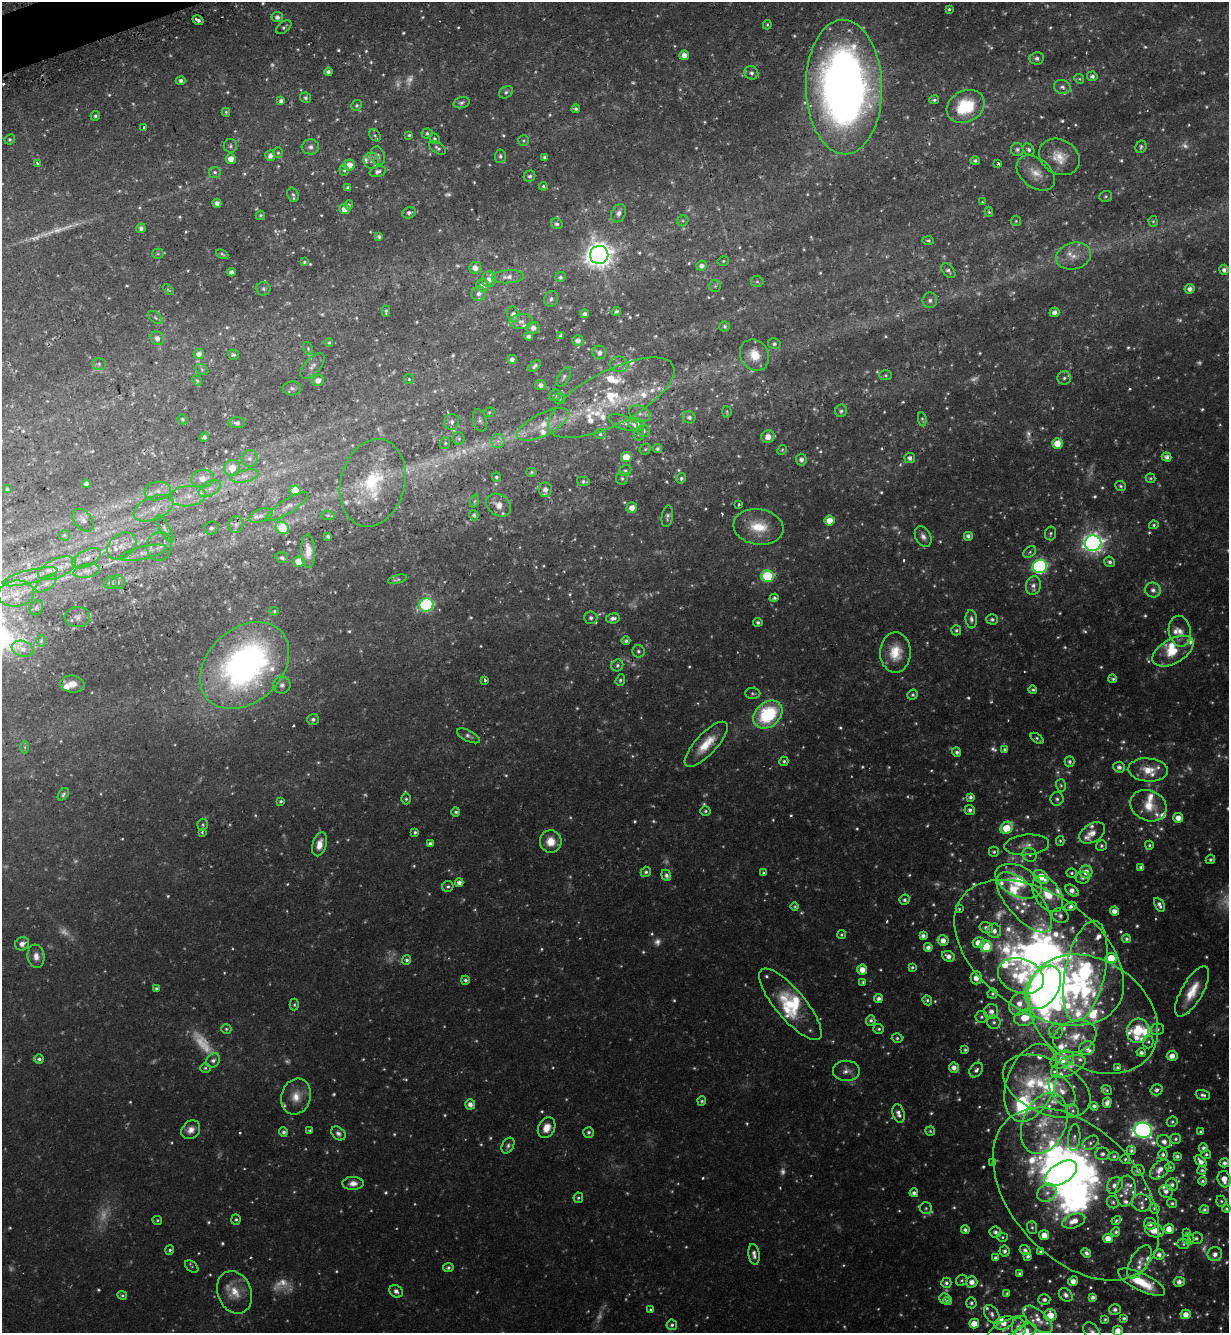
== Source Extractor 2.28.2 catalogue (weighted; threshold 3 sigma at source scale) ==
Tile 11 of 4 x 4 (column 3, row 3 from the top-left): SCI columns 2624-3850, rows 1368-2698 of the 5375 x 5396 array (HDU 1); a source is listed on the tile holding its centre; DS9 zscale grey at full resolution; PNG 1231 x 1335 px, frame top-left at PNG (2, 2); each listed source drawn as its Kron ellipse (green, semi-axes under 4 px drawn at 4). Shown black and unused: <1% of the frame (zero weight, under 2 of 3 exposures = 5% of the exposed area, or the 3 px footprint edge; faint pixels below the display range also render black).
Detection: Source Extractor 2.28.2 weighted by HDU 2 'WHT'; one run over the whole footprint, this tile lists its part. Background 0.0556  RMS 0.0048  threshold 0.0216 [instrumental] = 3 sigma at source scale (4.5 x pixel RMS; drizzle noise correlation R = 1.50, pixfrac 1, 0.05/0.05 arcsec/px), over >= 5 px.
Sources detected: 1033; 242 too faint to see at this stretch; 8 inside a brighter object's white glare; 4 cosmic-ray / hot-pixel residue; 1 long thin detection or spike segment (spike, bleed or trail) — neither listed nor drawn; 83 inside a brighter listed object's ellipse — not listed separately; of the other 695, all 500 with FLUX_AUTO >= 0.7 (the completeness limit of this list) listed and drawn (195 fainter detections not listed), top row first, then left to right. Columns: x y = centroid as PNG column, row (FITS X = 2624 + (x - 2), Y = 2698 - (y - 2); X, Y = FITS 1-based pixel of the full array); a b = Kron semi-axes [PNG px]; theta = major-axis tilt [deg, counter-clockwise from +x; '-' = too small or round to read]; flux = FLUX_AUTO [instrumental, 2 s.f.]
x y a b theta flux
949 9 4 4 - 0.94
277 17 5 5 - 2
198 20 6 3 -30 2.4
767 25 4 3 - 0.71
284 27 9 5 40 1.1
684 55 5 4 - 3.7
1037 58 7 6 - 1.8
328 72 4 4 - 1.5
751 73 7 6 - 1.7
1092 76 5 5 - 1.5
1079 79 5 4 - 0.7
181 80 5 4 - 1.5
844 87 67 38 -89 420
1062 87 8 7 - 1.9
506 92 7 5 29 1.2
305 98 6 5 - 1.1
934 100 5 4 - 1
281 101 4 4 - 1.6
461 103 8 5 17 1.2
357 105 5 5 - 0.87
966 106 20 15 27 26
576 109 4 4 - 1.2
226 112 4 4 - 0.75
95 116 5 4 - 0.96
144 127 3 3 - 0.77
427 133 5 5 - 1.1
375 135 7 5 -52 0.81
409 135 4 3 - 0.7
10 139 5 5 - 0.88
434 139 5 4 - 0.78
524 140 5 5 - 0.76
230 146 7 6 - 1.1
310 147 8 7 - 2.1
1141 147 6 5 - 0.98
437 148 9 5 -34 1.3
1017 149 6 6 - 1.5
1028 149 6 5 - 1.2
278 153 5 4 - 0.79
270 156 5 5 - 2.4
378 156 9 7 -74 1.9
500 156 7 5 86 1.1
545 157 3 3 - 1.2
1059 157 21 17 -30 9.7
231 159 5 5 - 4.1
371 161 8 7 - 2
975 161 5 4 - 1.2
37 163 3 3 - 1.3
998 163 4 3 - 2.2
349 165 5 5 - 6
344 170 5 4 - 0.75
215 172 5 5 - 1.1
378 172 8 5 17 1.8
1036 173 21 14 -39 7.3
530 176 6 5 - 1.2
543 186 4 4 - 0.81
348 188 4 3 - 1.1
293 195 7 5 -71 1.1
1106 196 6 5 - 0.88
982 202 3 3 - 0.71
217 203 4 4 - 2
349 205 5 4 - 1
345 209 5 5 - 4.7
989 212 5 4 - 0.77
409 213 7 5 21 1.4
619 213 9 7 65 2.1
260 215 5 4 - 0.89
683 221 6 5 - 0.74
1016 221 5 5 - 0.72
1153 221 5 4 - 0.73
557 224 6 5 - 1.2
141 228 5 4 - 1.6
379 237 4 3 - 1.2
928 240 6 4 -1 0.93
158 254 5 5 - 0.72
222 254 6 3 -25 0.78
599 255 9 9 - 590
1073 256 18 13 16 6.9
723 261 6 4 15 0.7
304 262 4 3 - 0.81
702 266 5 5 - 2.3
475 268 6 5 - 3.7
1224 270 5 5 - 1.8
948 271 8 5 -49 1.5
231 272 4 4 - 1.8
508 277 16 6 4 3
560 277 5 5 - 1.1
489 279 8 7 - 3
757 281 6 5 - 1
483 285 6 6 - 3.4
715 286 6 6 - 0.82
263 289 7 7 - 1.2
1190 289 5 5 - 2.3
168 290 7 4 -43 0.79
479 294 7 7 - 2.3
551 299 8 6 64 1.4
930 300 8 7 - 1.9
386 311 5 3 - 0.87
616 311 4 4 - 1.1
1054 312 5 4 - 2.5
513 314 8 6 -68 2.3
585 314 4 4 - 1.8
155 317 8 5 -42 1
521 321 11 7 7 2.5
725 326 5 5 - 0.82
533 328 6 6 - 2.6
529 336 4 4 - 1.6
561 336 3 3 - 1.2
157 338 7 6 - 2.3
578 340 5 5 - 2.5
329 342 4 4 - 0.74
774 344 6 5 - 1.1
308 349 7 4 -65 0.78
599 353 7 6 - 2.1
199 354 5 5 - 2.6
233 355 5 5 - 0.99
754 355 16 14 -59 9.1
512 359 4 4 - 2.3
99 364 7 5 1 1
619 364 9 8 - 2.3
313 366 16 7 48 2.7
535 366 7 4 39 1.3
202 369 7 5 -30 0.83
885 375 6 5 - 0.93
564 377 11 5 59 1.5
1064 378 7 6 - 1.5
409 379 5 4 - 0.88
318 380 6 5 - 3.2
197 381 5 4 - 0.71
540 385 5 5 - 2.4
292 388 9 7 4 1.6
555 395 6 5 - 1.5
611 398 70 27 28 50
560 399 5 5 - 0.71
841 411 6 6 - 1.1
489 412 5 4 - 0.75
727 412 5 5 - 0.74
640 414 11 7 -23 2.6
689 417 6 6 - 1.6
182 419 5 4 - 0.82
922 419 7 3 -81 0.76
480 420 11 6 -75 1.6
452 422 8 7 - 2.1
237 423 8 5 -3 1.6
623 423 16 6 -22 2.3
543 424 28 11 27 11
636 425 8 6 -17 4.9
644 431 6 6 - 1.2
600 434 6 5 - 0.97
639 435 6 5 - 0.81
204 437 5 4 - 1.3
768 437 6 6 - 4.8
459 438 6 5 - 0.96
498 441 7 6 - 2
445 443 6 5 - 0.81
1057 443 5 5 - 8.2
645 449 6 5 - 0.75
658 449 4 3 - 1.1
782 450 5 4 - 0.76
626 457 5 5 - 8.2
1167 457 5 4 - 1.9
910 458 5 5 - 2
250 459 8 8 - 2
801 460 6 5 - 1.8
232 468 8 7 - 6.4
625 471 6 5 - 0.83
531 472 5 4 - 0.73
245 476 14 6 13 3.3
496 477 5 4 - 0.98
622 478 6 6 - 1.1
681 478 5 4 - 1.1
1150 478 5 4 - 0.75
203 479 11 8 7 5
583 481 6 4 -11 0.94
373 483 44 32 75 39
86 484 4 4 - 1.6
1121 486 5 5 - 0.84
210 488 12 6 28 3.3
7 489 3 3 - 0.76
545 490 7 6 - 2.7
158 491 13 9 8 4.1
295 491 5 5 - 14
188 496 18 10 5 7.5
474 501 7 4 70 0.89
739 504 3 3 - 0.7
499 505 13 10 -35 4.7
287 506 24 7 32 4.2
154 508 21 11 23 8.8
632 508 5 5 - 4.1
328 515 6 5 - 0.87
474 515 5 4 - 0.98
261 516 12 6 18 2.6
667 516 11 5 81 1.7
83 520 13 8 -48 2.8
829 520 5 5 - 6.6
236 525 8 7 - 1.9
1154 525 5 4 - 0.85
758 527 25 17 -9 15
211 528 7 6 - 1.4
282 528 7 6 - 17
165 529 15 5 -61 2.1
1050 533 7 5 78 0.99
64 535 5 5 - 0.83
328 536 3 3 - 0.92
968 536 5 5 - 1.7
923 537 11 7 -62 2.5
1093 543 8 7 - 300
122 546 16 11 39 6.1
159 546 15 12 80 5
308 551 17 7 -89 4.6
1030 552 7 5 38 0.96
143 553 24 6 13 4.8
87 558 15 8 28 3.7
282 558 6 5 - 1.3
299 562 5 5 - 10
1110 562 5 5 - 1.4
1040 566 7 6 - 110
57 568 20 9 23 6.4
87 571 13 6 9 2.8
767 576 6 6 - 37
30 577 28 7 14 6.1
397 579 10 4 14 1
118 582 7 7 - 1.1
46 583 12 6 37 2.2
110 583 7 6 - 1.4
1033 585 9 7 74 2.6
1153 590 8 7 - 2.4
16 593 18 13 8 9.2
774 598 5 4 - 0.99
426 605 7 6 - 79
36 608 8 6 63 1.1
274 611 4 4 - 0.7
77 617 13 10 2 2.9
591 618 6 6 - 1.5
613 618 7 5 9 2.1
971 619 9 5 -85 1.7
992 619 6 5 - 1.2
758 622 4 4 - 1.1
956 630 5 5 - 0.93
1180 631 15 11 -79 5.2
41 641 5 4 - 0.72
626 641 4 4 - 1.1
22 649 11 7 -17 2.6
638 651 6 6 - 1.3
1173 651 22 12 30 12
895 652 20 15 89 11
245 665 50 37 43 190
617 665 6 5 - 1.2
1113 679 4 3 - 0.79
485 680 4 3 - 1.1
620 680 6 4 71 0.98
72 684 12 8 -5 5.2
282 685 9 8 - 2.1
1033 690 4 4 - 0.86
753 693 7 5 -3 1
913 695 5 5 - 1
768 714 16 12 40 40
313 719 5 5 - 1.3
468 736 12 5 -27 1.7
1037 738 7 3 -36 0.97
706 744 29 10 47 12
25 747 6 4 -89 0.89
1004 749 4 4 - 0.8
957 752 4 4 - 1.4
784 761 4 4 - 0.9
1069 762 5 5 - 1.2
1119 767 6 5 - 2.1
1148 770 20 11 -4 9.2
1061 786 6 5 - 0.82
63 794 7 4 52 1
970 797 4 3 - 1.3
406 799 5 4 - 0.86
1057 799 7 6 - 1.4
281 801 4 3 - 0.82
1148 806 19 15 -25 10
970 810 5 5 - 1.6
705 811 5 5 - 0.86
456 812 5 4 - 0.97
1178 818 5 5 - 4.3
203 825 6 5 - 0.86
1007 828 7 5 50 17
202 832 4 3 - 0.97
415 832 4 4 - 0.97
1092 833 14 9 31 4.7
551 841 11 10 - 7.4
1060 841 5 4 - 0.73
319 844 12 7 74 5.1
430 844 4 4 - 1.6
1027 845 22 10 5 5.3
1149 845 4 4 - 0.83
1101 846 6 5 - 0.97
994 852 5 5 - 0.9
1030 855 7 6 - 1.6
1210 859 5 4 - 1
1141 867 4 3 - 1.1
646 872 5 5 - 1.2
763 872 4 4 - 0.75
1086 872 6 6 - 4.8
1072 873 5 4 - 0.92
666 875 6 5 - 1.7
1041 877 8 6 -41 12
1083 878 7 6 - 1.7
1019 881 25 15 -26 20
459 883 4 4 - 2.1
448 886 5 5 - 1.1
1072 891 7 5 -37 3
1048 894 20 12 -55 11
905 900 5 5 - 1.3
1024 902 37 16 -48 16
1159 905 8 4 -63 2.1
1071 906 6 4 17 1.7
795 907 4 4 - 0.72
959 909 3 3 - 0.7
1114 911 4 4 - 3.4
1060 916 8 7 - 2.3
986 928 7 5 -14 2.2
994 931 7 7 - 2.6
841 935 5 4 - 0.78
923 936 4 4 - 1.8
1126 939 4 4 - 0.97
943 940 5 5 - 3.4
979 943 6 5 - 5.8
22 944 7 6 - 3.1
986 946 6 5 - 19
928 947 4 4 - 2.1
1039 953 95 59 -35 320
36 956 11 8 -82 3.5
948 956 7 5 -26 2.9
1111 958 5 5 - 15
407 960 5 4 - 1.2
912 967 4 3 - 0.91
862 970 5 5 - 5
1085 971 51 20 78 77
1021 976 23 17 -20 23
976 978 6 5 - 4.5
465 980 4 4 - 1.2
863 982 4 4 - 0.89
1043 987 23 15 58 210
156 988 3 3 - 0.85
1192 991 28 10 60 12
993 994 5 5 - 0.93
878 998 4 4 - 1.6
927 1000 5 4 - 0.96
790 1004 45 15 -50 21
1019 1004 12 9 61 6.2
294 1005 6 4 -90 0.73
991 1011 7 7 - 2.8
1093 1014 71 53 -36 61
981 1017 6 6 - 1.1
1025 1018 10 8 13 9.8
871 1020 5 4 - 1.3
994 1022 7 6 - 1.5
226 1029 5 4 - 0.8
879 1029 5 5 - 0.97
1157 1029 7 5 15 1.4
1056 1031 7 7 - 2
1138 1031 12 11 - 28
1075 1037 22 16 17 11
897 1038 5 5 - 0.92
1148 1042 6 5 - 0.99
1087 1048 7 7 - 2.7
965 1050 3 3 - 0.9
1141 1052 4 4 - 1.6
1172 1056 5 5 - 4.1
39 1059 5 4 - 1.4
1062 1059 12 8 23 9.3
213 1060 8 6 46 2
1068 1066 18 9 25 4.8
954 1067 5 5 - 2.8
1117 1067 3 3 - 0.7
205 1068 5 4 - 0.75
976 1070 8 6 51 1.7
846 1071 13 10 0 3.5
1031 1083 40 24 69 27
1047 1086 47 27 -25 34
1107 1090 6 4 -40 0.71
1157 1090 6 5 - 2
1062 1091 17 10 -55 4.4
1203 1095 7 5 -18 1.6
296 1097 18 15 73 8.3
702 1101 4 4 - 0.83
1107 1103 5 4 - 2.2
470 1104 5 5 - 2.6
1094 1106 4 4 - 1.3
1073 1111 6 6 - 1
898 1113 9 5 -73 2.6
1172 1122 6 5 - 0.95
1044 1123 32 21 67 20
547 1128 11 8 64 5.2
191 1130 10 8 44 3.7
310 1130 3 3 - 0.94
1143 1130 8 7 - 210
930 1131 5 4 - 0.78
283 1132 4 4 - 1.4
589 1132 5 5 - 1.2
1200 1132 3 3 - 0.8
338 1133 8 6 -40 1.8
1074 1137 13 6 84 1.9
1176 1139 5 5 - 0.91
1164 1142 7 6 - 3
1090 1143 9 6 35 1.5
508 1146 8 5 60 1.5
1203 1148 5 4 - 1.6
1131 1150 5 4 - 1.2
1102 1154 7 6 - 1.9
1163 1154 5 4 - 1.4
1206 1154 5 4 - 1
1114 1156 5 4 - 0.87
1177 1156 4 3 - 1.4
1125 1159 5 4 - 0.73
1201 1161 7 4 -47 3
993 1163 3 3 - 0.79
1224 1163 5 4 - 1.7
1170 1167 4 4 - 0.72
1160 1169 12 7 44 4.3
1138 1170 6 5 - 1.9
1202 1170 4 4 - 0.88
1061 1173 18 10 32 69
1224 1179 8 6 -76 6.1
1202 1181 4 4 - 0.91
353 1183 10 6 3 3.3
1115 1185 9 7 48 3.6
1172 1185 6 6 - 1.6
1126 1191 15 10 81 4.1
1166 1191 7 6 - 2.3
914 1193 4 4 - 1.5
1047 1193 10 8 35 3
1076 1194 101 64 -48 240
578 1198 5 4 - 0.81
1221 1201 5 5 - 0.88
1113 1202 6 6 - 1.1
1142 1203 10 8 -23 2.8
1172 1203 5 4 - 1.1
926 1208 6 6 - 0.91
1154 1208 5 5 - 0.8
1226 1209 4 4 - 0.91
1204 1210 5 4 - 1.4
157 1220 5 4 - 0.74
236 1220 5 4 - 0.84
1116 1220 5 3 - 0.87
1074 1221 12 6 21 5.9
1150 1224 6 6 - 2.7
1032 1227 6 5 - 0.98
1169 1229 5 5 - 5.2
965 1230 4 4 - 1.4
1154 1230 9 7 -19 7.4
995 1232 6 6 - 1.6
1116 1232 5 4 - 1.1
1187 1233 4 4 - 1.1
1044 1235 5 5 - 5
1002 1237 5 4 - 0.79
1108 1238 5 4 - 5.6
1196 1238 7 5 6 1.3
1189 1239 6 5 - 1.1
1183 1244 6 5 - 0.88
170 1250 5 4 - 0.94
1025 1250 5 5 - 1.5
1005 1251 5 5 - 1.7
1040 1251 4 3 - 0.9
1086 1253 5 4 - 1.4
754 1254 10 5 -80 2.2
1215 1254 7 7 - 3.2
1159 1255 5 5 - 2.2
1028 1256 3 3 - 1.2
996 1258 4 4 - 1.5
1139 1262 18 9 60 3.9
192 1266 8 4 -38 0.72
448 1267 5 4 - 1.2
1020 1274 4 3 - 1.3
962 1280 6 5 - 0.91
1073 1281 5 4 - 3.8
972 1282 5 5 - 3.7
1141 1282 26 8 -26 16
1179 1282 6 5 - 2.6
946 1283 5 5 - 1.3
396 1291 7 6 - 2.2
234 1292 22 17 -68 9.6
1007 1293 4 3 - 0.8
122 1295 5 4 - 0.91
1066 1295 7 5 -42 1.9
1093 1297 4 4 - 1.8
944 1298 5 5 - 1.2
1044 1299 6 5 - 1.6
948 1301 4 4 - 1.6
971 1303 5 5 - 1.1
1115 1309 6 5 - 1.7
650 1310 4 4 - 0.83
992 1314 10 6 -57 2.1
1186 1314 5 5 - 4.2
1050 1315 6 6 - 8.7
1124 1318 3 3 - 1
1038 1319 18 8 -42 6.1
1105 1319 3 3 - 0.79
1004 1323 10 6 20 5.1
974 1324 5 5 - 7.7
672 1325 5 5 - 1.1
1019 1327 9 7 -82 4.1
1007 1328 22 7 26 3.3
1025 1331 12 7 23 6.8
1092 1331 10 7 -51 2
1118 1331 5 5 - 4.7
Overlapping masked pixels (flux is a lower limit): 3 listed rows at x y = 844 87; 1039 953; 1076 1194
Isophote crosses this tile's border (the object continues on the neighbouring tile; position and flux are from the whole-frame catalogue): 5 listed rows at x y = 844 87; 1224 1179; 1025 1331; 1092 1331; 1118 1331